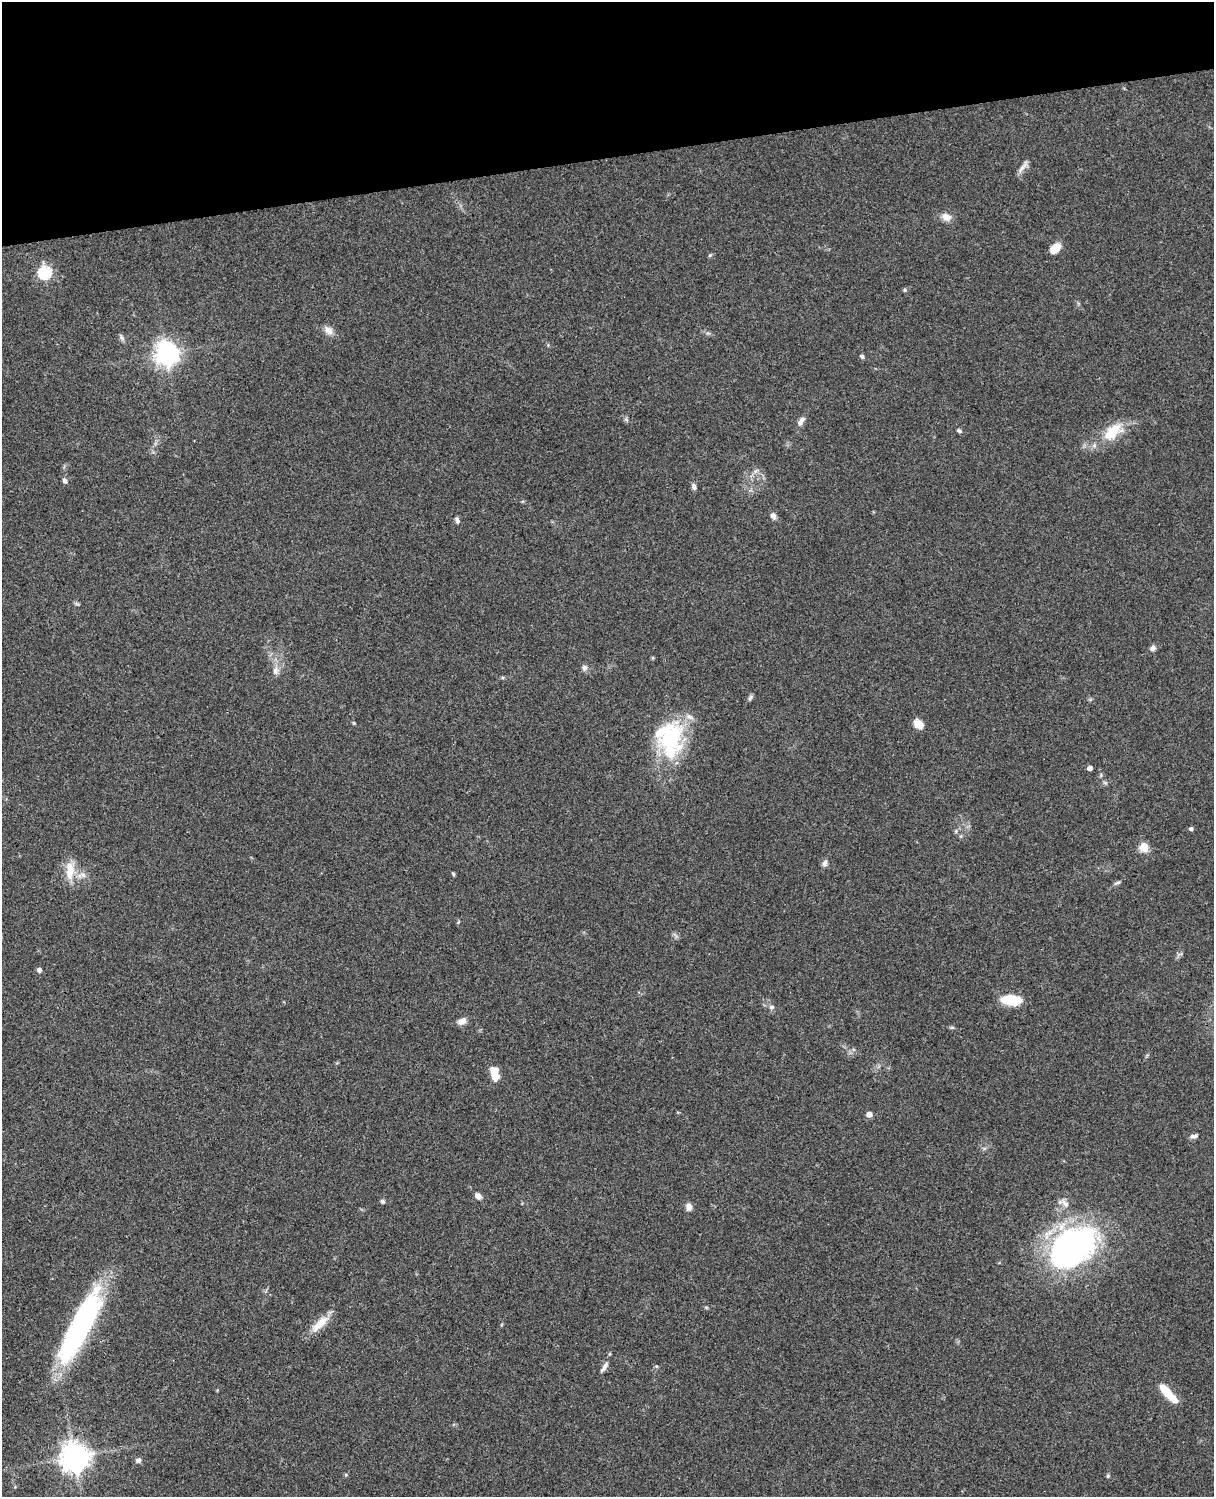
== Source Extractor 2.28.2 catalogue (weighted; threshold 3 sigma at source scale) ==
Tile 3 of 4 x 3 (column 3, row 1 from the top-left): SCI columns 2545-3756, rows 3268-4762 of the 5086 x 4926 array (HDU 1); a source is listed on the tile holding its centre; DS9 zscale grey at full resolution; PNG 1216 x 1499 px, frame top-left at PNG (2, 2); no overlay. Shown black and unused: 10% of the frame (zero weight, under 3 of 4 exposures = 6% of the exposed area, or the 3 px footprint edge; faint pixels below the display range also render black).
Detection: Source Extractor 2.28.2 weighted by HDU 2 'WHT'; one run over the whole footprint, this tile lists its part. Background 0.0963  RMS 0.0062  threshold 0.0281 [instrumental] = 3 sigma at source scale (4.5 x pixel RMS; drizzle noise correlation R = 1.50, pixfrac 1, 0.05/0.05 arcsec/px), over >= 5 px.
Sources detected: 61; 5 inside a brighter listed object's ellipse — not listed separately; the other 56 listed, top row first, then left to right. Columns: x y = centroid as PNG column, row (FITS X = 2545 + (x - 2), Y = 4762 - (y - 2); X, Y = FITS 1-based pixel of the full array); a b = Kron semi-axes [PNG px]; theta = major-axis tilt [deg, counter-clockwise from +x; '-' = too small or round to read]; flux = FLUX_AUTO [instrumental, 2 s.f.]
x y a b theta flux
1023 166 22 5 52 3.1
946 217 11 9 -20 5.1
1055 248 12 8 43 8.3
710 255 5 4 - 0.75
45 273 6 6 - 80
905 290 5 5 - 0.89
329 330 14 9 -46 3.9
122 337 10 5 -57 1.5
167 353 8 8 - 510
862 356 7 5 -39 1.1
626 419 6 5 - 1.1
801 421 13 6 55 3.1
959 431 6 4 -28 1.1
1112 432 29 16 41 18
65 481 8 5 -56 1.5
694 486 8 5 -71 2
773 516 8 6 -66 2.6
457 520 8 5 -65 1.6
1153 648 7 6 - 2.3
653 658 4 4 - 0.67
585 668 7 7 - 2.1
276 671 11 9 77 3.6
750 698 9 5 63 1.3
354 723 5 4 - 0.65
919 724 12 8 -40 5.8
670 739 44 33 53 48
1090 768 4 4 - 2.7
1191 829 5 5 - 1.3
1144 847 5 5 - 19
825 863 8 6 75 2.2
69 873 20 13 -86 10
453 874 6 4 -57 0.71
83 875 10 7 -31 3.4
1117 883 10 4 17 1.3
39 970 4 4 - 2.4
1011 1000 17 8 -3 24
771 1007 7 6 - 1.7
462 1021 10 7 29 4.3
952 1027 6 4 0 0.86
495 1076 11 9 -66 6.3
869 1114 5 4 - 4.4
1194 1136 10 5 1 2
478 1196 8 5 -43 3.3
383 1201 5 4 - 1.8
1065 1204 15 7 -49 3.9
689 1207 9 7 -81 3
1072 1247 54 38 35 160
320 1324 30 9 43 10
80 1326 73 18 63 150
656 1366 5 4 - 0.74
604 1367 16 5 58 2.7
1169 1394 25 7 -46 15
74 1457 10 9 - 730
138 1460 7 7 - 2
346 1475 5 4 - 0.7
1108 1476 5 4 - 0.82